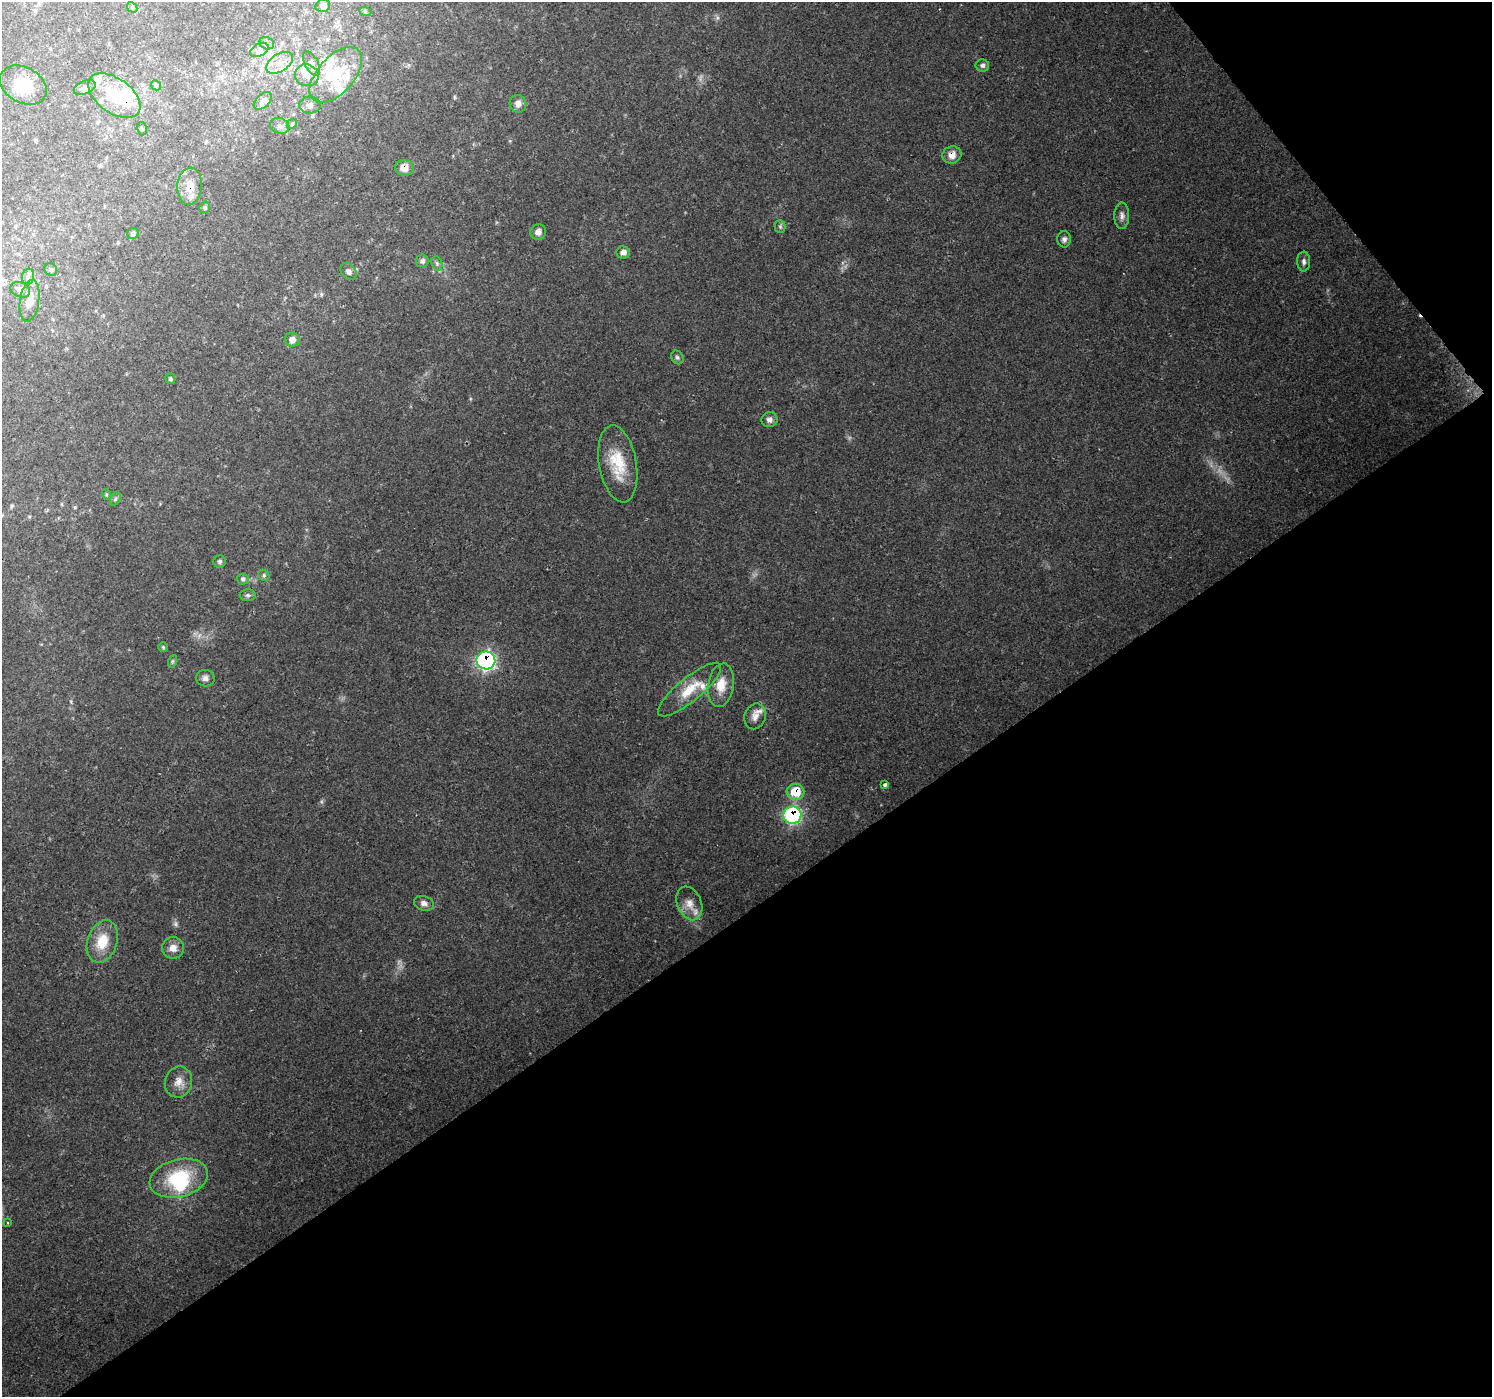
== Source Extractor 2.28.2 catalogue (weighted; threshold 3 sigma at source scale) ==
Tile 12 of 4 x 4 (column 4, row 3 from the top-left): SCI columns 4473-5962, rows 1524-2918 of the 5964 x 5901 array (HDU 1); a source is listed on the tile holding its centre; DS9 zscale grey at full resolution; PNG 1494 x 1399 px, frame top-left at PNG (2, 2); each listed source drawn as its Kron ellipse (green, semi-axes under 4 px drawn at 4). Shown black and unused: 38% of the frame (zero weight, under 2 of 3 exposures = <1% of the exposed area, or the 3 px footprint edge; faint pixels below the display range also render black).
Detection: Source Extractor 2.28.2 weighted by HDU 2 'WHT'; one run over the whole footprint, this tile lists its part. Background 0.123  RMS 0.0074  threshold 0.0334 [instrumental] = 3 sigma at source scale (4.5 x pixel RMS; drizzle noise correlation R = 1.50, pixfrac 1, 0.0396/0.0396 arcsec/px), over >= 5 px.
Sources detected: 82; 1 too faint to see at this stretch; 4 inside a brighter object's white glare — neither listed nor drawn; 11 inside a brighter listed object's ellipse — not listed separately; the other 66 listed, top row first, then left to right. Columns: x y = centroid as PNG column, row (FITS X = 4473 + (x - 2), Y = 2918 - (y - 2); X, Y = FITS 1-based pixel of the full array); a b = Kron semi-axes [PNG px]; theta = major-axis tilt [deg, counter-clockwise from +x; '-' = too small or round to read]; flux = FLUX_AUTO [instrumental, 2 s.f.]
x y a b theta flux
323 6 7 6 - 2.4
132 7 6 4 -48 1.1
365 11 6 4 -20 0.96
267 43 7 6 - 2
259 50 10 6 26 3.4
279 63 15 8 33 7.8
312 64 13 6 -63 3.8
982 65 7 6 - 1.8
307 75 12 11 - 7.5
336 75 33 18 48 30
23 85 25 17 -29 24
156 85 5 4 - 1.1
85 88 11 6 23 3.1
114 96 30 17 -36 35
263 101 11 6 45 3.2
518 104 9 8 - 4.2
310 105 11 8 -1 3.6
292 124 6 4 44 1.2
280 126 10 7 -19 3.1
142 129 6 5 - 1.3
952 155 9 8 - 6.2
404 168 9 8 - 6.7
190 186 18 12 86 11
205 207 6 5 - 1.4
1122 216 13 7 90 3.5
780 226 6 5 - 1.2
538 232 8 7 - 3.8
133 233 6 5 - 1.9
1064 239 8 7 - 2.5
623 252 7 6 - 3.7
422 261 6 6 - 2
1304 262 10 6 -88 2.6
437 263 7 5 -70 1.6
51 270 7 6 - 1.5
349 272 9 7 -50 2.8
28 277 8 6 75 2.3
20 290 10 7 -24 4.3
30 301 21 9 81 9.8
292 340 7 7 - 4.4
677 357 7 5 -56 1.6
170 379 5 5 - 1.1
769 420 8 7 - 3.1
618 464 39 18 -80 27
106 494 5 3 - 0.81
115 499 7 5 61 1.4
220 561 6 6 - 1.7
264 575 6 5 - 1.2
243 579 6 5 - 1.7
248 595 8 6 -1 1.6
163 647 5 4 - 0.9
486 660 9 9 - 160
173 661 6 4 71 1.1
205 678 9 8 - 2.9
721 685 22 13 81 12
689 690 39 12 39 18
755 716 13 10 69 5.2
885 785 4 3 - 3.9
795 792 9 8 - 20
792 815 9 8 - 89
424 903 10 7 -18 3.5
689 903 17 12 -68 8.2
102 941 22 14 71 18
173 948 11 11 - 6.2
178 1082 15 13 77 7.6
179 1178 30 18 14 44
8 1223 3 3 - 0.99
Overlapping masked pixels (flux is a lower limit): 6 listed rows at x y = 952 155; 404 168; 190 186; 486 660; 795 792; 792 815